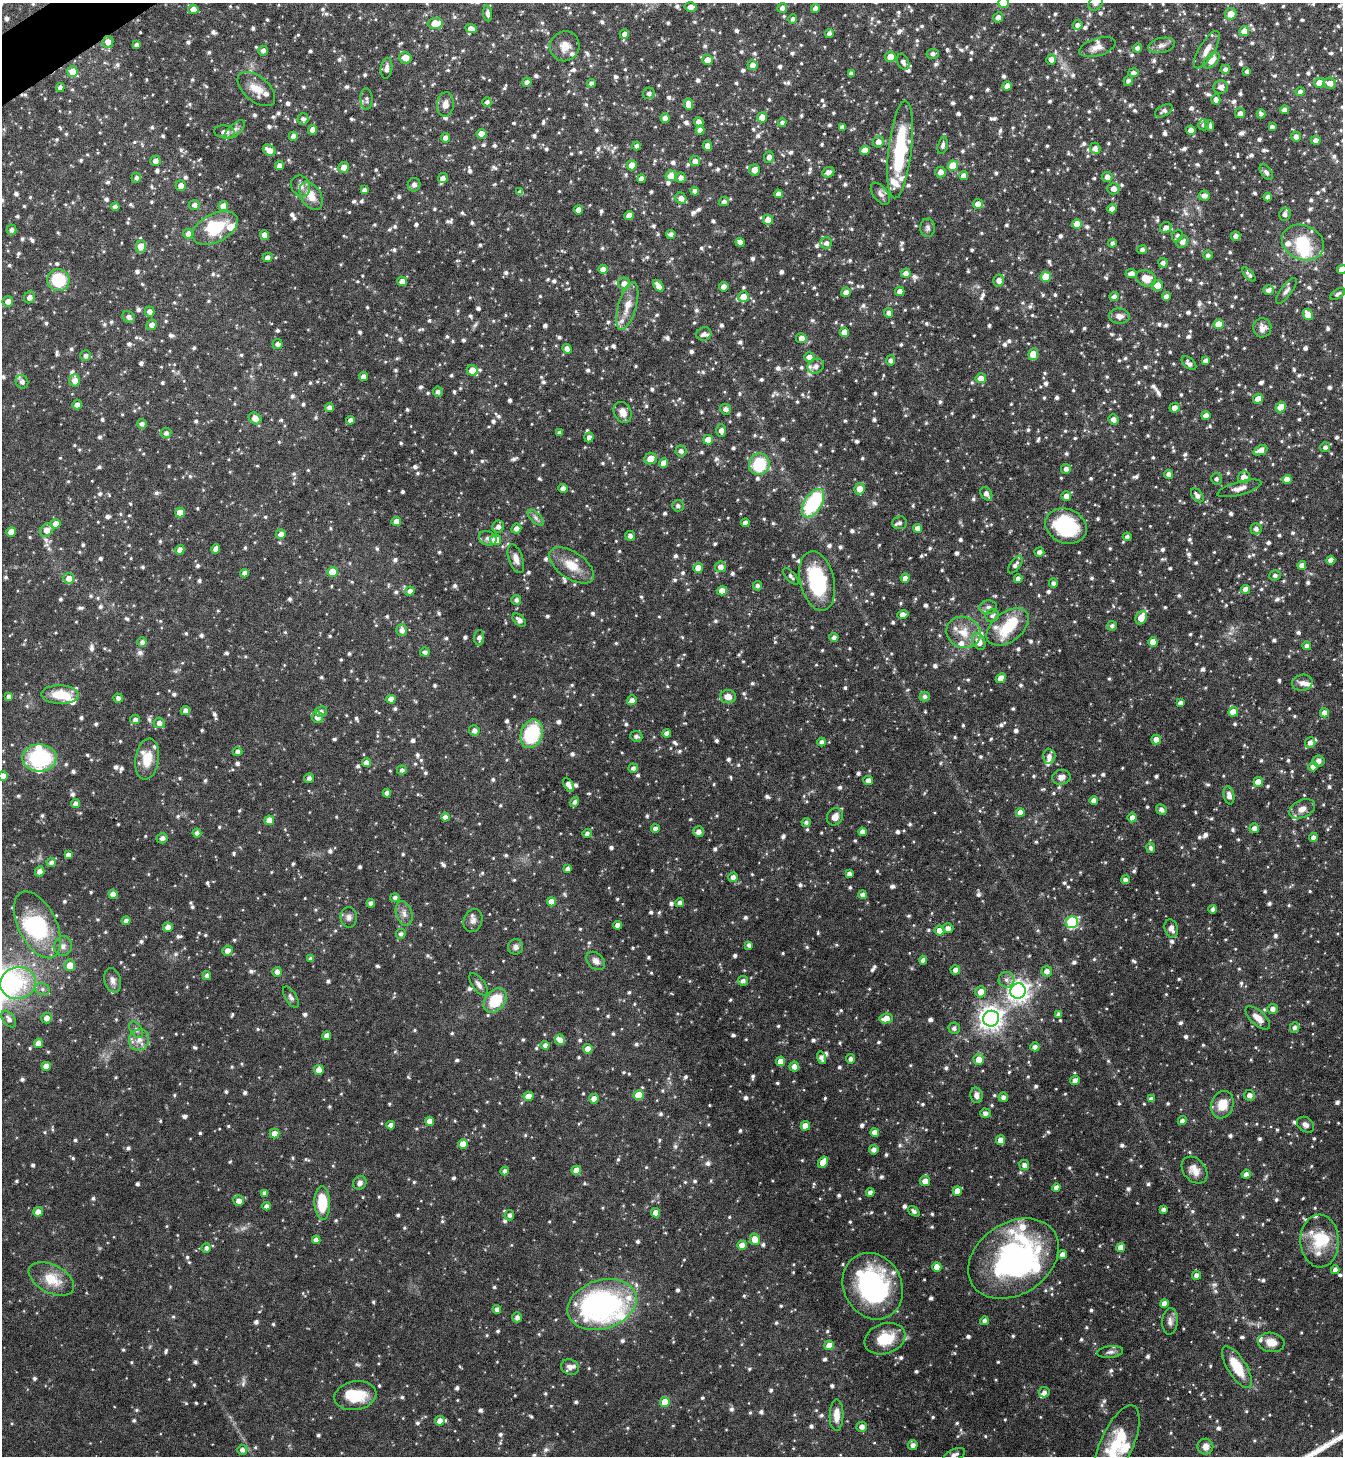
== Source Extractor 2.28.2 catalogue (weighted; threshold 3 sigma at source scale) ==
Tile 11 of 4 x 4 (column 3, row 3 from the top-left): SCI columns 2838-4178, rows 1456-2909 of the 5811 x 5817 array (HDU 1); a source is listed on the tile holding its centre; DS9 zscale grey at full resolution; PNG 1345 x 1458 px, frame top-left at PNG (2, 3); each listed source drawn as its Kron ellipse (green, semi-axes under 4 px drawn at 4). Shown black and unused: <1% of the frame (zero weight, under 4 of 8 exposures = <1% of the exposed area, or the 3 px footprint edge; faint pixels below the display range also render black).
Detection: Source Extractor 2.28.2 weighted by HDU 2 'WHT'; one run over the whole footprint, this tile lists its part. Background 0.071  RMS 0.0039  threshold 0.016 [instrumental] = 3 sigma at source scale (4.09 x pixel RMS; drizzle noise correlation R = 1.36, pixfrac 0.8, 0.05/0.05 arcsec/px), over >= 5 px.
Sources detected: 1705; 1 too faint to see at this stretch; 8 inside a brighter object's white glare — neither listed nor drawn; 55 inside a brighter listed object's ellipse — not listed separately; of the other 1641, all 500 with FLUX_AUTO >= 1.07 (the completeness limit of this list) listed and drawn (1141 fainter detections not listed), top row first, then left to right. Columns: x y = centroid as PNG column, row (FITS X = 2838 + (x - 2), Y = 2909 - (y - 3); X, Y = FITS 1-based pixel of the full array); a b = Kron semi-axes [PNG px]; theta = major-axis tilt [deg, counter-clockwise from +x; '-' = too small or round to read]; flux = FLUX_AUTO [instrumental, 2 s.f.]
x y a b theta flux
1004 3 5 5 - 7.4
1096 3 8 6 54 1.2
691 7 6 4 3 1.7
782 8 5 5 - 1.5
193 9 5 5 - 2.5
815 9 4 4 - 1.3
488 13 8 4 -83 1.6
1231 14 6 5 - 4.2
998 17 5 5 - 1.5
793 19 4 4 - 1.2
435 23 7 5 3 6.8
1078 25 5 5 - 1.4
471 28 6 4 -22 2
1244 31 5 5 - 3.7
624 34 5 4 - 1.8
829 34 4 4 - 1.4
108 42 6 5 - 2.6
137 45 4 4 - 1.3
1162 45 13 7 13 2
565 46 15 14 - 3.9
1097 47 19 8 17 2.9
1137 48 5 4 - 1.3
1207 50 21 7 59 3.6
263 51 5 4 - 1.4
933 54 6 5 - 1.3
890 57 5 5 - 3.7
405 58 6 6 - 3.8
1051 59 5 5 - 2.1
707 60 5 5 - 3.6
1211 60 10 6 43 3.9
903 62 8 5 -64 1.4
752 65 5 5 - 2.3
387 68 10 5 82 1.9
1225 69 5 4 - 1.2
1247 71 4 4 - 1.3
73 72 5 5 - 6.3
1133 73 5 4 - 1.2
851 74 4 4 - 1.3
1128 80 5 5 - 1.2
527 82 4 4 - 1.3
591 83 4 4 - 1.3
1319 83 5 5 - 4.1
1330 83 6 5 - 2.2
1007 86 4 4 - 2.7
60 87 4 4 - 1.3
1221 87 7 6 - 1.8
256 89 22 12 -40 5.3
1300 92 4 4 - 1.1
649 93 6 5 - 1.3
366 99 10 6 -89 1.1
1216 99 5 4 - 1.6
487 102 5 4 - 1.1
445 104 12 8 83 2.4
688 104 6 4 -87 2.9
1284 110 4 4 - 1.4
1164 111 9 5 28 1.3
1240 113 5 5 - 1.7
1261 114 4 4 - 1.1
762 117 5 5 - 4.1
665 118 5 4 - 2
303 119 6 5 - 1.2
699 122 5 4 - 1.6
782 122 4 4 - 1.1
1203 125 5 5 - 1.1
1209 125 5 4 - 1.2
842 127 4 4 - 1.2
1272 127 4 4 - 1.2
235 130 12 6 41 1.5
313 130 4 4 - 2.5
700 130 4 4 - 2
1191 130 5 4 - 2.2
224 132 10 6 -8 2
481 134 5 5 - 3
293 136 4 4 - 1.7
1296 137 5 4 - 1.4
445 138 5 5 - 2.1
1316 140 5 4 - 1.5
878 142 5 5 - 2.2
943 145 9 5 76 1.2
636 146 4 4 - 1.2
707 146 5 4 - 2.3
1095 148 6 5 - 1.7
269 150 7 5 -33 3.4
865 150 5 4 - 2.7
900 150 49 11 83 27
769 157 6 5 - 1.8
155 161 5 5 - 1.8
695 161 5 5 - 2.2
632 165 5 5 - 5.2
280 166 4 4 - 2
953 166 5 5 - 8.3
344 167 5 5 - 2.5
754 170 5 5 - 2.8
828 172 6 5 - 1.7
941 172 5 5 - 2.2
1266 172 9 5 -54 1.2
671 176 5 5 - 4.8
964 176 4 4 - 2.3
1107 177 5 5 - 2.2
136 178 5 4 - 1.1
443 178 5 4 - 1.5
681 178 5 5 - 1.5
641 179 4 4 - 1.8
414 185 6 6 - 1.2
181 186 5 5 - 2.3
301 186 11 9 -61 2.1
1113 189 6 5 - 2.2
364 190 4 4 - 1.5
695 191 4 4 - 1.7
520 192 4 4 - 1.5
778 194 4 4 - 2.1
880 194 13 7 -53 1.5
311 196 15 10 -57 5.1
1204 196 5 5 - 1.7
1268 197 4 4 - 1.5
681 198 6 5 - 1.8
724 201 5 4 - 1.2
978 204 5 5 - 2.9
194 205 5 5 - 1.5
223 206 5 5 - 3.8
115 207 4 4 - 1.7
1112 209 4 4 - 2.3
578 210 4 4 - 2.7
1285 214 6 5 - 1.5
629 215 5 4 - 3.4
768 220 5 5 - 3.2
1077 224 5 5 - 5.5
215 228 24 14 27 14
928 228 9 7 -88 1.1
1166 228 6 5 - 1.9
11 230 5 5 - 1.2
188 234 5 5 - 2.2
671 234 4 4 - 1.4
265 235 5 4 - 3
1177 236 6 5 - 1.2
1236 236 5 4 - 1.4
740 242 4 4 - 2.4
1182 242 7 5 49 1.7
1303 242 22 17 -24 12
826 243 6 6 - 1.5
1112 243 4 4 - 1.2
141 246 6 5 - 4.9
1142 250 5 4 - 1.1
1208 255 5 5 - 1.1
267 257 5 4 - 1.6
1163 263 5 4 - 1.3
603 269 4 4 - 1.8
1342 270 5 4 - 3.3
906 273 5 4 - 1.9
1131 274 5 4 - 1.9
1249 275 9 4 -48 1.1
1046 277 5 5 - 7.7
1146 278 10 7 -21 5.1
58 280 11 11 - 16
999 280 6 5 - 2
402 281 5 4 - 2
624 283 6 6 - 2.4
658 286 7 4 -54 2.6
1158 286 5 5 - 3
724 287 5 4 - 2
1268 290 5 5 - 1.3
900 291 4 4 - 1.9
1286 291 15 5 52 1.4
846 292 5 4 - 1.9
1338 294 8 4 31 1.1
1166 296 4 4 - 1.6
29 297 6 5 - 1.9
743 297 5 5 - 3
1114 297 5 4 - 1.3
8 301 5 5 - 2.1
627 306 25 9 74 4.9
149 312 5 5 - 1.8
888 313 5 4 - 1.5
1308 314 5 4 - 3.8
1119 316 10 7 -4 2.3
129 317 6 5 - 1.4
1219 324 5 5 - 5.9
152 325 5 5 - 2.1
1262 328 9 9 - 2
844 332 4 4 - 3.5
704 334 8 6 21 1.6
801 338 5 5 - 2.5
277 344 5 5 - 1.4
567 349 5 4 - 1.6
1033 354 6 5 - 5.1
86 356 5 5 - 1.3
809 357 5 5 - 2.3
890 360 5 4 - 1.3
1206 360 4 4 - 1.3
1189 363 8 5 -41 1.3
816 366 8 7 - 2.2
472 370 6 5 - 4.4
363 377 4 4 - 1.9
981 378 5 5 - 3.7
75 380 6 5 - 3
22 382 7 6 - 1.5
438 392 5 5 - 1.2
1258 399 5 4 - 2.8
77 405 5 4 - 1.6
329 407 4 4 - 1.5
1281 407 5 5 - 4.5
1175 408 5 5 - 2.2
726 409 5 5 - 1.4
623 412 11 8 -63 2.8
1206 416 4 4 - 2.6
255 418 7 5 -35 2.5
1113 419 5 4 - 1.9
350 420 4 4 - 1.8
142 424 5 5 - 1.3
721 431 6 5 - 1.8
166 433 5 5 - 1.2
560 433 4 4 - 1.2
589 437 5 4 - 1.3
708 440 5 4 - 4.3
1325 447 5 5 - 1.3
1260 450 7 4 24 2.6
681 451 5 5 - 1.3
650 459 6 5 - 3.8
664 463 5 4 - 3.1
759 464 11 10 - 16
1066 469 5 5 - 1.4
1169 474 4 4 - 1.7
1244 477 6 6 - 2.9
1216 479 5 5 - 1.1
1287 479 4 4 - 3.4
563 488 4 4 - 1.9
1239 488 23 6 16 2.7
860 489 5 5 - 3.2
986 494 7 5 -56 1.7
1197 495 8 5 -51 1.6
1066 496 5 5 - 2.2
813 503 16 8 58 30
678 506 6 5 - 1.1
180 512 5 5 - 3.6
536 518 10 5 -46 1.2
396 522 5 4 - 3
745 523 4 4 - 1.9
900 523 7 6 - 1.4
56 524 5 5 - 3.8
1066 526 21 17 -22 27
498 527 6 5 - 1.7
918 528 4 4 - 2.5
516 529 5 5 - 1.5
1256 529 5 5 - 1.4
47 530 7 6 - 3.6
11 532 5 5 - 4.3
281 534 5 4 - 1.9
630 536 5 5 - 1.5
1127 537 4 4 - 1.1
488 538 9 7 -24 1.6
496 540 5 5 - 6.1
216 549 4 4 - 1.8
180 550 4 4 - 2.3
1039 552 5 4 - 1.3
516 559 15 7 -71 2.4
1331 560 4 4 - 2.2
572 565 25 13 -34 7.1
1015 565 10 5 52 1.5
1302 565 4 4 - 1.9
721 567 5 5 - 2.2
698 568 5 4 - 3.8
332 572 5 5 - 6.6
245 573 4 4 - 1.7
1275 575 5 5 - 1.2
791 576 10 4 -49 1.1
69 578 5 5 - 3
905 578 4 4 - 2
1018 579 4 4 - 1.7
817 581 30 17 -77 27
1053 583 5 4 - 1.2
757 586 5 4 - 1.1
1246 589 4 4 - 2.8
410 591 5 4 - 1.6
722 591 5 4 - 3.3
516 600 5 5 - 1.1
988 607 9 7 6 1.3
903 615 6 4 13 2.5
992 616 7 6 - 1.2
1141 618 7 5 63 5
519 620 8 5 -43 1.7
1112 626 5 4 - 1.1
1008 627 24 14 37 15
402 630 6 5 - 1.9
963 632 17 15 -24 6.3
834 637 4 4 - 1.5
479 638 8 5 89 1.3
142 642 5 5 - 1.2
979 642 9 6 -60 3.4
1153 642 5 4 - 3.3
1307 646 4 4 - 1.2
425 652 5 4 - 1.1
1001 678 5 4 - 3.3
1302 683 10 8 10 1.8
60 695 19 9 -1 8.2
925 696 5 5 - 1.2
8 697 4 4 - 1.4
728 697 7 6 - 2.9
118 698 5 4 - 1.2
391 699 4 4 - 2.2
632 700 5 4 - 1.9
1180 703 4 4 - 1.4
185 710 5 4 - 1.5
321 711 6 5 - 1.1
1233 712 5 4 - 3.7
1324 713 4 4 - 2.9
317 717 6 5 - 2.5
135 720 5 4 - 1.3
159 723 5 5 - 2
474 730 5 5 - 1.6
667 733 4 4 - 1.5
532 734 14 11 69 22
636 736 6 5 - 1.1
1156 740 5 4 - 2.6
822 742 4 4 - 1.2
1310 742 5 5 - 1.7
237 752 5 4 - 1.2
1049 756 7 6 - 1.8
39 758 17 13 0 29
147 759 20 12 82 6.9
1319 761 6 5 - 1.6
366 763 4 4 - 2.1
1313 767 4 4 - 1.8
633 768 5 4 - 1.3
402 770 4 4 - 1.1
3 776 5 4 - 2.7
1061 777 9 7 9 1.8
309 778 5 4 - 1.3
868 780 4 4 - 1.8
1258 782 5 4 - 4.8
568 785 7 4 -61 1.9
387 793 4 4 - 2.1
1229 795 9 5 -79 2.3
1094 800 4 4 - 2.2
574 802 5 4 - 1.1
75 804 4 4 - 1.7
1161 809 6 4 -48 1.4
1302 809 14 8 25 2.9
1020 812 4 4 - 2.7
445 817 4 4 - 1.6
835 817 9 7 58 3
1132 817 5 4 - 2
269 820 5 4 - 3
806 822 4 4 - 1.1
1254 828 5 5 - 1.6
655 829 4 4 - 1.4
699 832 5 5 - 1.9
863 832 4 4 - 2
197 833 4 4 - 1.4
587 833 4 4 - 1.2
1313 837 4 4 - 1.5
162 838 6 5 - 1.3
1151 848 5 4 - 1.1
68 855 4 4 - 1.8
51 862 5 4 - 1.2
567 869 4 4 - 1.2
40 871 5 4 - 2
849 874 4 4 - 1.3
733 877 5 4 - 1.7
1125 880 4 4 - 1.5
113 894 4 4 - 2.9
863 895 4 4 - 1.3
395 897 5 4 - 1.1
551 902 4 4 - 3.4
371 903 4 4 - 1.2
680 903 4 4 - 1.3
1213 909 4 4 - 1.1
404 913 13 8 -73 2.1
349 917 10 8 -89 1.5
126 920 4 4 - 1.3
473 920 12 9 70 1.7
1072 922 6 6 - 32
37 925 36 19 -64 25
618 925 4 4 - 2.3
168 927 5 5 - 2.4
948 928 5 4 - 1.8
1171 929 9 6 -74 2.3
940 930 5 5 - 3.3
401 934 5 5 - 1.2
749 945 4 4 - 1.2
63 946 10 9 - 1.8
516 947 8 7 - 1.5
227 951 5 5 - 2
311 958 4 4 - 1.1
923 960 4 4 - 1.3
596 961 10 7 -43 1.9
70 965 5 5 - 3.6
955 970 5 4 - 1.6
1047 971 5 5 - 2
277 972 5 4 - 2
207 976 4 4 - 1.7
113 980 12 8 -74 2
1006 980 8 7 - 1.5
743 981 5 4 - 1.4
18 983 18 16 10 13
479 984 13 6 -54 1.6
42 989 7 6 - 1.2
1018 991 8 7 - 220
981 992 5 5 - 3.3
291 997 12 5 -58 1.1
495 1000 14 9 49 12
1273 1009 5 5 - 1.8
1059 1014 4 4 - 1.3
46 1018 5 5 - 2.3
886 1018 6 5 - 3.8
1258 1018 15 7 -43 3.4
9 1019 9 5 -52 1.6
991 1019 8 7 - 270
1295 1027 5 4 - 1.2
954 1028 5 5 - 1.3
136 1030 9 5 -54 1.1
327 1036 4 4 - 2.6
139 1040 11 10 - 2.9
560 1040 5 5 - 2.1
38 1043 4 4 - 2.3
545 1045 4 4 - 1.5
1035 1047 4 4 - 1.6
588 1049 5 4 - 2.9
821 1058 6 4 -74 1.4
850 1059 4 4 - 1.3
979 1059 5 5 - 3.5
781 1061 5 4 - 3.1
46 1066 4 4 - 2.9
794 1066 5 5 - 2.2
319 1070 5 4 - 2.7
1075 1080 5 4 - 1.5
638 1095 5 5 - 8.2
976 1095 8 6 -77 1.7
1249 1095 5 5 - 1.9
529 1096 5 4 - 3.4
1003 1097 5 4 - 1.3
594 1099 5 4 - 2.3
1151 1099 4 4 - 1.3
1222 1105 14 11 68 6.2
985 1113 5 4 - 1.4
430 1121 4 4 - 2.9
1182 1121 4 4 - 1.3
391 1125 4 4 - 2.2
1306 1125 9 7 -38 1.5
805 1126 5 4 - 3.5
875 1133 4 4 - 2.5
274 1134 5 5 - 3
1000 1140 5 4 - 2.5
463 1144 5 5 - 3.3
874 1150 5 4 - 1.8
823 1162 6 4 58 3.9
1024 1165 5 5 - 1.4
576 1170 5 4 - 3.4
1194 1170 15 11 -49 3.5
505 1171 4 4 - 1.3
1246 1174 4 4 - 1.2
925 1181 5 5 - 3.2
360 1183 7 6 - 1.4
1056 1188 4 4 - 1.7
957 1191 5 4 - 3.6
870 1192 4 4 - 1.5
265 1193 4 4 - 1.7
239 1201 5 5 - 2.3
322 1203 16 8 -89 12
266 1206 4 4 - 1.3
1163 1209 4 4 - 1.1
914 1211 7 4 -37 1.1
38 1212 5 4 - 2.5
656 1213 4 4 - 3
509 1215 5 5 - 1.2
755 1239 6 5 - 3.9
316 1240 4 4 - 1.8
1320 1241 26 19 -87 11
742 1245 4 4 - 3
1121 1247 4 4 - 3.1
206 1248 5 4 - 1.1
1063 1255 4 4 - 2.3
1013 1259 49 36 34 73
937 1267 4 4 - 3.4
1335 1270 4 4 - 1.6
1197 1275 4 4 - 1.8
51 1279 24 14 -28 8.2
873 1286 34 29 -63 48
1164 1303 4 4 - 2
602 1305 35 24 18 79
497 1309 4 4 - 1.5
517 1317 5 5 - 1.5
984 1321 4 4 - 1.1
1170 1321 13 8 86 1.9
885 1339 21 15 18 11
1271 1342 13 9 -10 3.6
829 1345 5 4 - 3.8
1110 1352 13 5 6 1.2
570 1367 9 7 -24 1.8
1237 1367 23 9 -59 9.4
1044 1392 5 5 - 1.4
355 1396 21 14 11 11
665 1402 5 5 - 6.4
836 1415 16 7 89 3.8
440 1421 5 4 - 2.4
862 1427 5 5 - 2
1117 1444 41 16 66 15
913 1445 5 5 - 1.6
1205 1447 8 8 - 2.3
242 1450 5 5 - 1.4
954 1455 11 5 22 1.8
Isophote crosses this tile's border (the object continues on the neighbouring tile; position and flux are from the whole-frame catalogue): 6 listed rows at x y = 1004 3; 1096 3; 1342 270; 3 776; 1117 1444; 954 1455